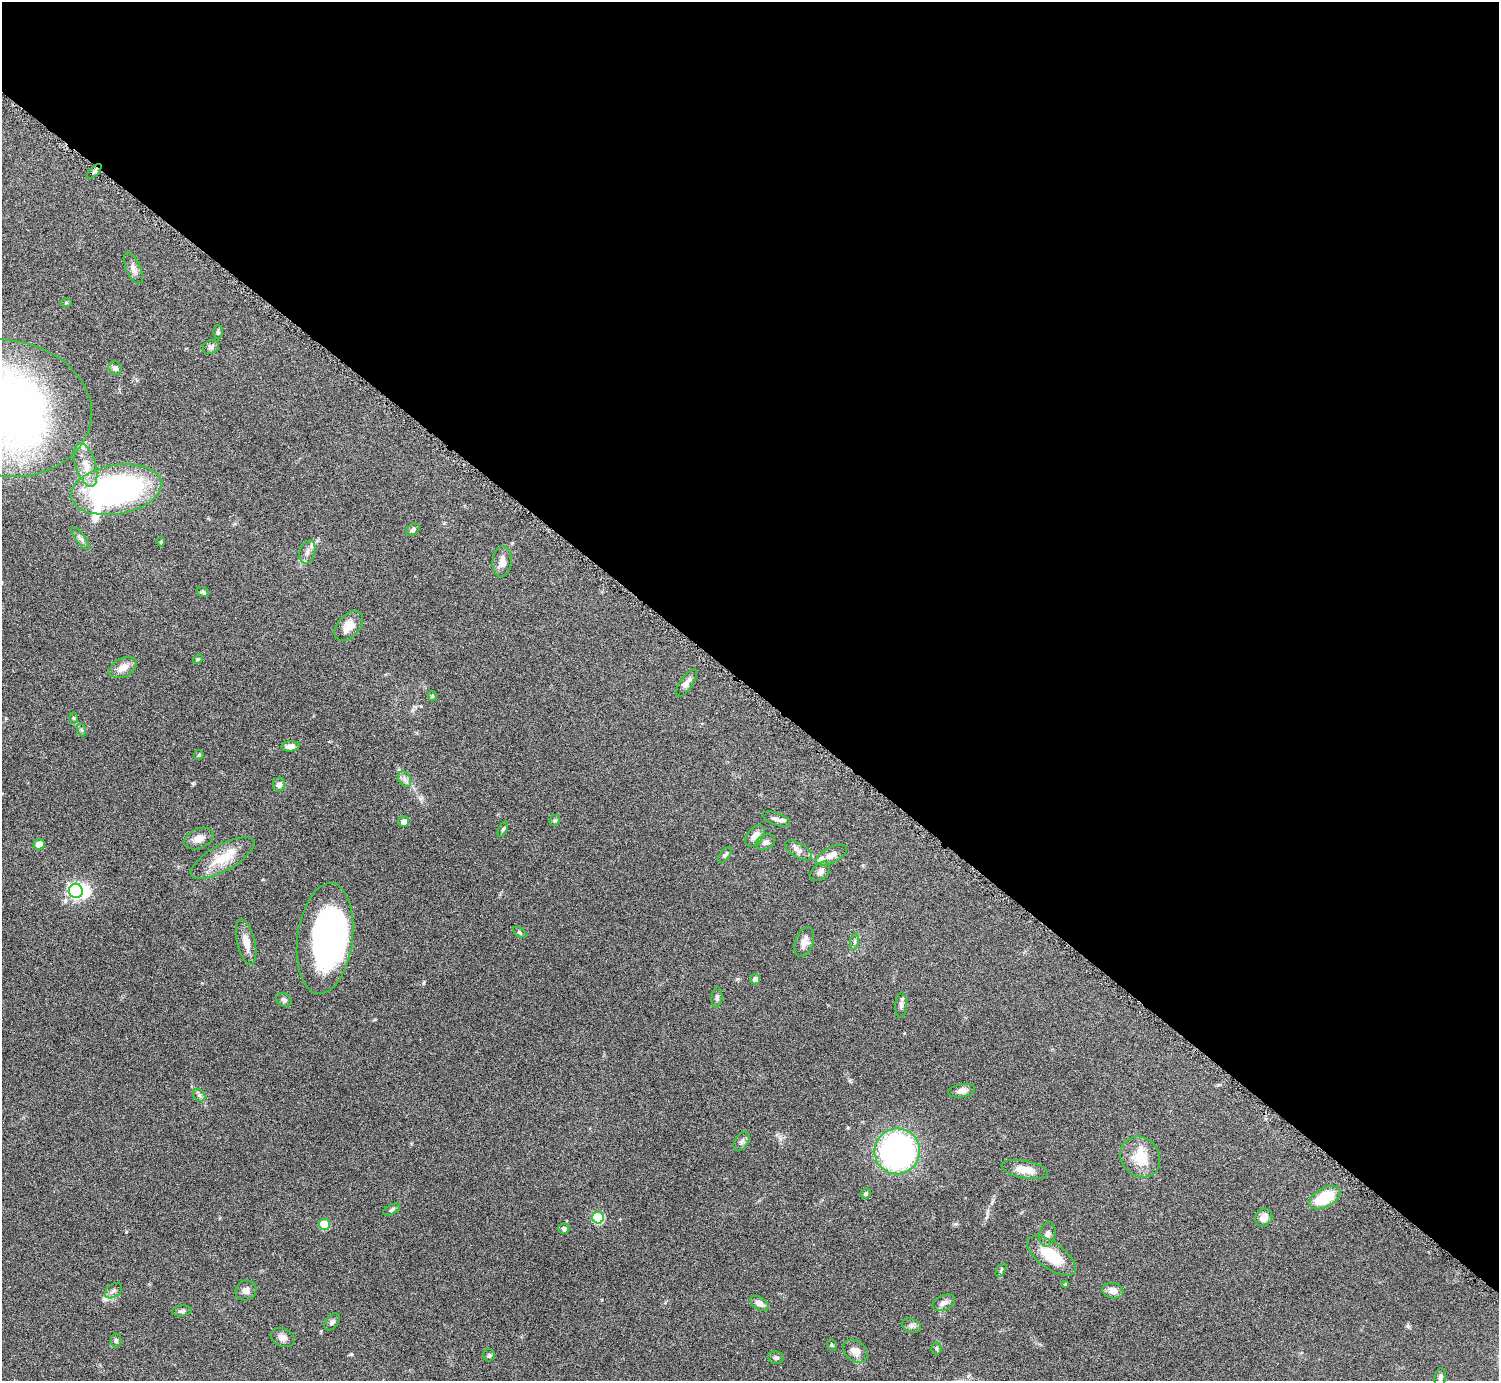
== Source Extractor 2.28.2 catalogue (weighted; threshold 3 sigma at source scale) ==
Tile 3 of 4 x 4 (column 3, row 1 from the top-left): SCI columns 3002-4498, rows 4312-5690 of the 6004 x 6005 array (HDU 1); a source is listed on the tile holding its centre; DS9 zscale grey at full resolution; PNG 1501 x 1383 px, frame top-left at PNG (2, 2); each listed source drawn as its Kron ellipse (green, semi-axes under 4 px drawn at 4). Shown black and unused: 50% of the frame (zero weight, under 4 of 8 exposures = <1% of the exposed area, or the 3 px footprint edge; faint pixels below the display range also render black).
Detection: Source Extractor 2.28.2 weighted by HDU 2 'WHT'; one run over the whole footprint, this tile lists its part. Background 0.0788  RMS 0.0048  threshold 0.0195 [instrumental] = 3 sigma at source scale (4.09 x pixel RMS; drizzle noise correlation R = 1.36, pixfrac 0.8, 0.05/0.05 arcsec/px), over >= 5 px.
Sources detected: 87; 4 inside a brighter object's white glare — neither listed nor drawn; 1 inside a brighter listed object's ellipse — not listed separately; the other 82 listed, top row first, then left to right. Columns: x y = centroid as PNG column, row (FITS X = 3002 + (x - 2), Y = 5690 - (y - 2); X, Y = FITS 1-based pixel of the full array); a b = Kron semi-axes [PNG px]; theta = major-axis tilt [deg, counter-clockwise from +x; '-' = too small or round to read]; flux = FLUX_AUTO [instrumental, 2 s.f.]
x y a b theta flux
94 171 9 3 45 0.85
133 268 17 7 -66 2.4
66 303 6 4 1 0.46
218 332 7 5 90 0.66
211 347 8 6 30 1.2
115 368 7 6 - 1.4
5 408 87 68 -10 240
86 465 22 10 -73 6.1
116 489 46 24 9 120
413 530 7 5 34 1
81 539 14 4 -52 1.5
161 542 4 4 - 0.61
307 552 12 7 75 2.3
502 562 16 9 85 3.7
203 592 6 5 - 0.69
349 626 17 11 47 4.7
198 659 5 4 - 0.46
123 667 15 9 27 4.4
686 683 16 6 57 2.5
432 696 5 4 - 0.54
73 718 6 4 -88 0.52
82 730 6 4 -71 0.65
290 746 9 5 3 2.2
199 755 5 4 - 0.66
405 779 8 6 -60 1.4
279 784 7 6 - 2.1
776 819 14 6 -20 1.9
555 820 6 5 - 0.8
404 822 5 5 - 2.2
503 829 8 4 66 0.72
755 836 12 7 50 2.8
199 839 15 10 23 3.8
766 842 10 7 29 1.7
39 844 5 5 - 5.3
799 850 15 7 -31 2.4
725 855 9 4 51 1
831 855 17 8 27 3.4
223 858 35 13 29 12
820 871 11 7 45 2
76 891 7 7 - 88
519 932 7 4 -31 0.62
325 939 56 27 82 100
246 942 23 9 -77 4.7
804 942 15 9 70 3
855 942 8 4 81 0.94
755 979 5 5 - 2
717 998 10 5 85 1
284 1000 8 6 -26 1.2
901 1005 13 5 88 1.5
962 1091 13 6 10 2.1
199 1095 7 5 -44 1
742 1141 10 6 57 1.5
897 1151 23 22 - 110
1140 1157 21 19 -50 11
1025 1170 24 8 -11 6
866 1193 5 5 - 0.99
1325 1198 17 9 28 17
392 1210 9 5 28 0.95
598 1218 6 6 - 25
1264 1218 9 8 - 2.8
324 1224 5 5 - 12
564 1229 5 5 - 1.2
1047 1234 12 8 77 2.1
1052 1256 28 13 -36 15
1001 1270 7 3 58 0.56
1065 1284 3 3 - 0.64
113 1291 9 6 37 1.3
246 1291 11 9 34 2.4
1113 1291 10 7 -9 3
760 1303 10 6 -29 2.7
944 1303 12 7 25 2.1
182 1311 10 5 6 1.1
332 1322 10 6 50 1.3
912 1326 9 7 -19 1.4
283 1337 12 9 -24 2.3
116 1341 7 5 88 0.81
832 1345 6 4 -67 0.59
936 1348 6 5 - 0.65
855 1351 13 10 -37 3.7
489 1355 6 6 - 0.87
776 1358 8 6 -10 1.2
1440 1377 9 6 78 1.1
Isophote crosses this tile's border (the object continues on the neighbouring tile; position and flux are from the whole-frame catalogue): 1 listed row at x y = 5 408
Unlisted compact peaks at least as high as the median listed source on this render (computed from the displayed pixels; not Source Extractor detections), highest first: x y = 351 1354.